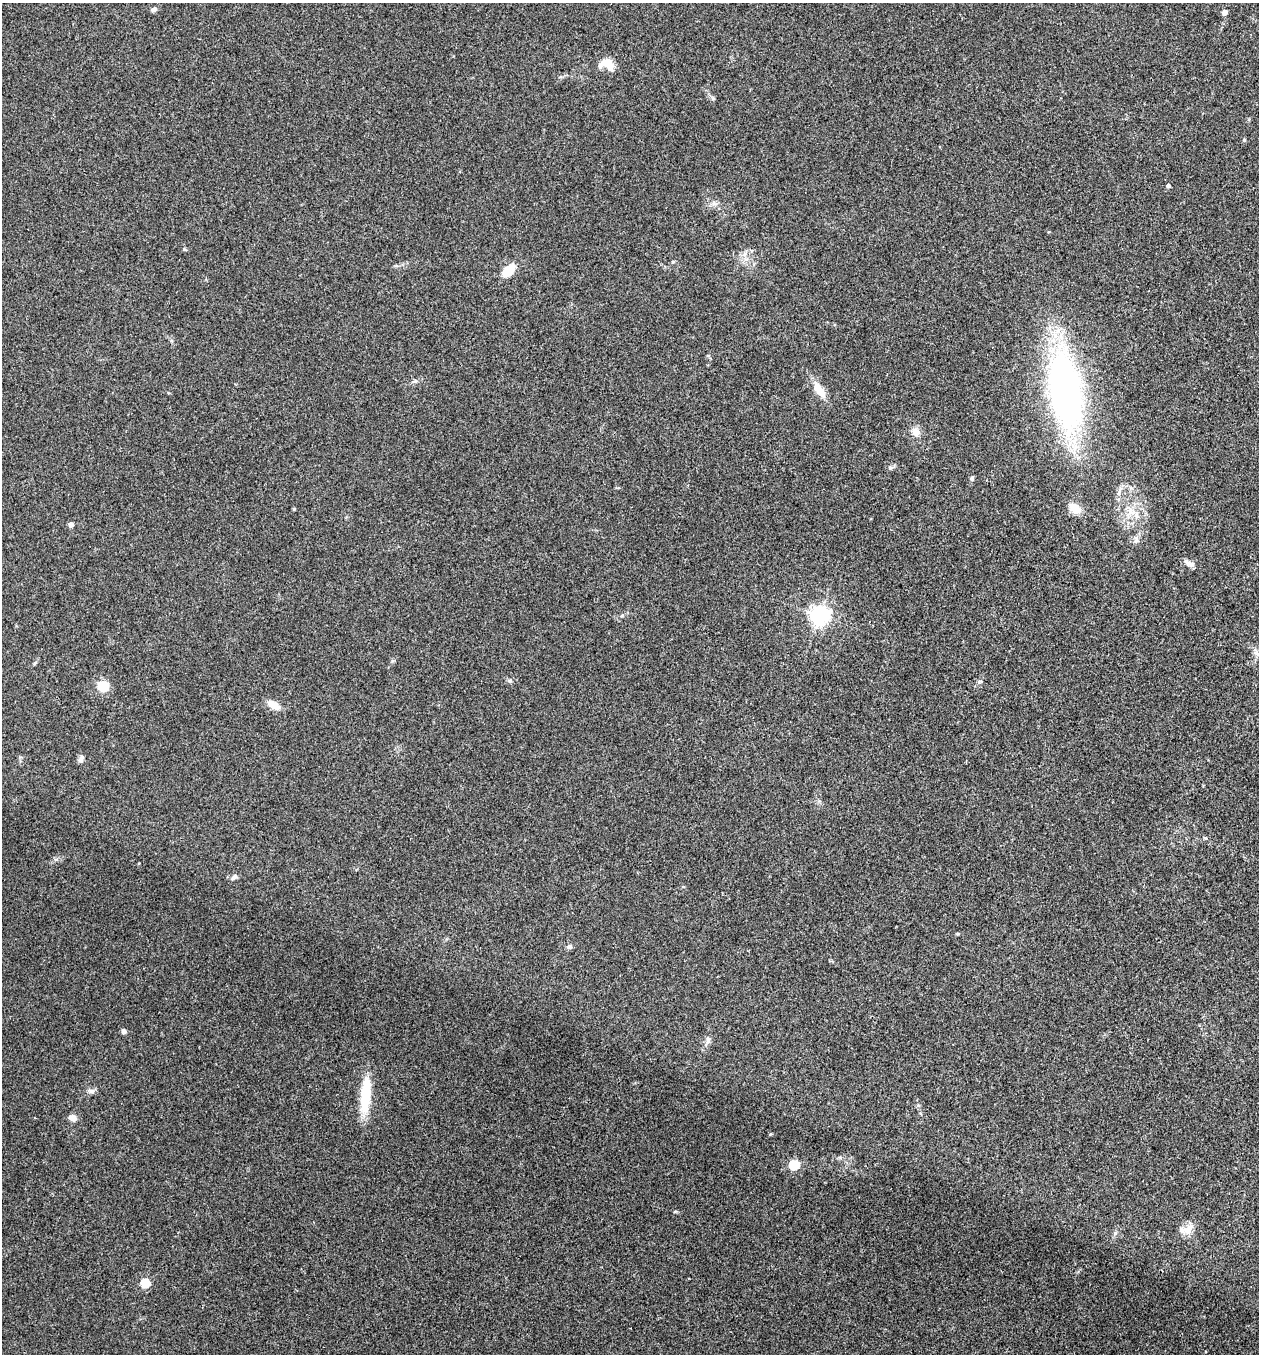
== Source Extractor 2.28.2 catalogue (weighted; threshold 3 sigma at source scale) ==
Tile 6 of 4 x 4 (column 2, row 2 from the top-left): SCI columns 1393-2649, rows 2710-4061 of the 5429 x 5415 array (HDU 1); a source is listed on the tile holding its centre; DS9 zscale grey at full resolution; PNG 1261 x 1356 px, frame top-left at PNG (2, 3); no overlay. Shown black and unused: <1% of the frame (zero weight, under 3 of 4 exposures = <1% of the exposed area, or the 3 px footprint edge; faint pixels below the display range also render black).
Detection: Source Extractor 2.28.2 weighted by HDU 2 'WHT'; one run over the whole footprint, this tile lists its part. Background 0.1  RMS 0.0062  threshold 0.0278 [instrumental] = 3 sigma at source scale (4.5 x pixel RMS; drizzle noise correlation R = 1.50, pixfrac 1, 0.05/0.05 arcsec/px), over >= 5 px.
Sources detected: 34; all 34 listed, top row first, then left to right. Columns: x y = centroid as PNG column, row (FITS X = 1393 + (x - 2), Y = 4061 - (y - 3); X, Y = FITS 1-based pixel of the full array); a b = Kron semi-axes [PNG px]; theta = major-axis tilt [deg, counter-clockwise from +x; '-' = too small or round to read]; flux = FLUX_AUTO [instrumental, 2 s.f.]
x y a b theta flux
154 9 6 5 - 2.2
1225 12 4 4 - 5.5
608 63 14 12 -17 9.6
1244 140 5 4 - 0.84
1168 186 4 4 - 2
714 203 7 6 - 1.7
184 249 5 4 - 0.67
508 270 21 11 48 9.3
819 390 21 9 -54 9.1
1065 391 73 30 -81 230
916 432 11 9 -44 4.4
890 468 6 5 - 1.2
972 479 7 5 -90 1.2
1075 508 16 10 -37 7.5
1132 511 14 11 -38 7
71 525 4 4 - 4.1
1136 540 10 4 77 1.6
1189 563 16 6 -28 2.9
819 615 6 6 - 290
510 681 7 5 17 1.2
103 686 12 11 - 9.6
273 705 15 8 -27 6.6
81 758 9 6 70 2.1
1205 838 5 4 - 0.67
234 877 11 6 44 1.8
569 947 8 6 26 1.5
124 1031 4 4 - 3.8
708 1041 9 6 74 1.9
91 1091 7 6 - 1.6
365 1095 44 11 85 23
73 1118 8 6 -23 4.3
794 1165 5 5 - 46
1188 1229 17 10 42 6.3
145 1283 5 5 - 26
Unlisted compact peaks at least as high as the median listed source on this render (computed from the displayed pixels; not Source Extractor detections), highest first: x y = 1115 1233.